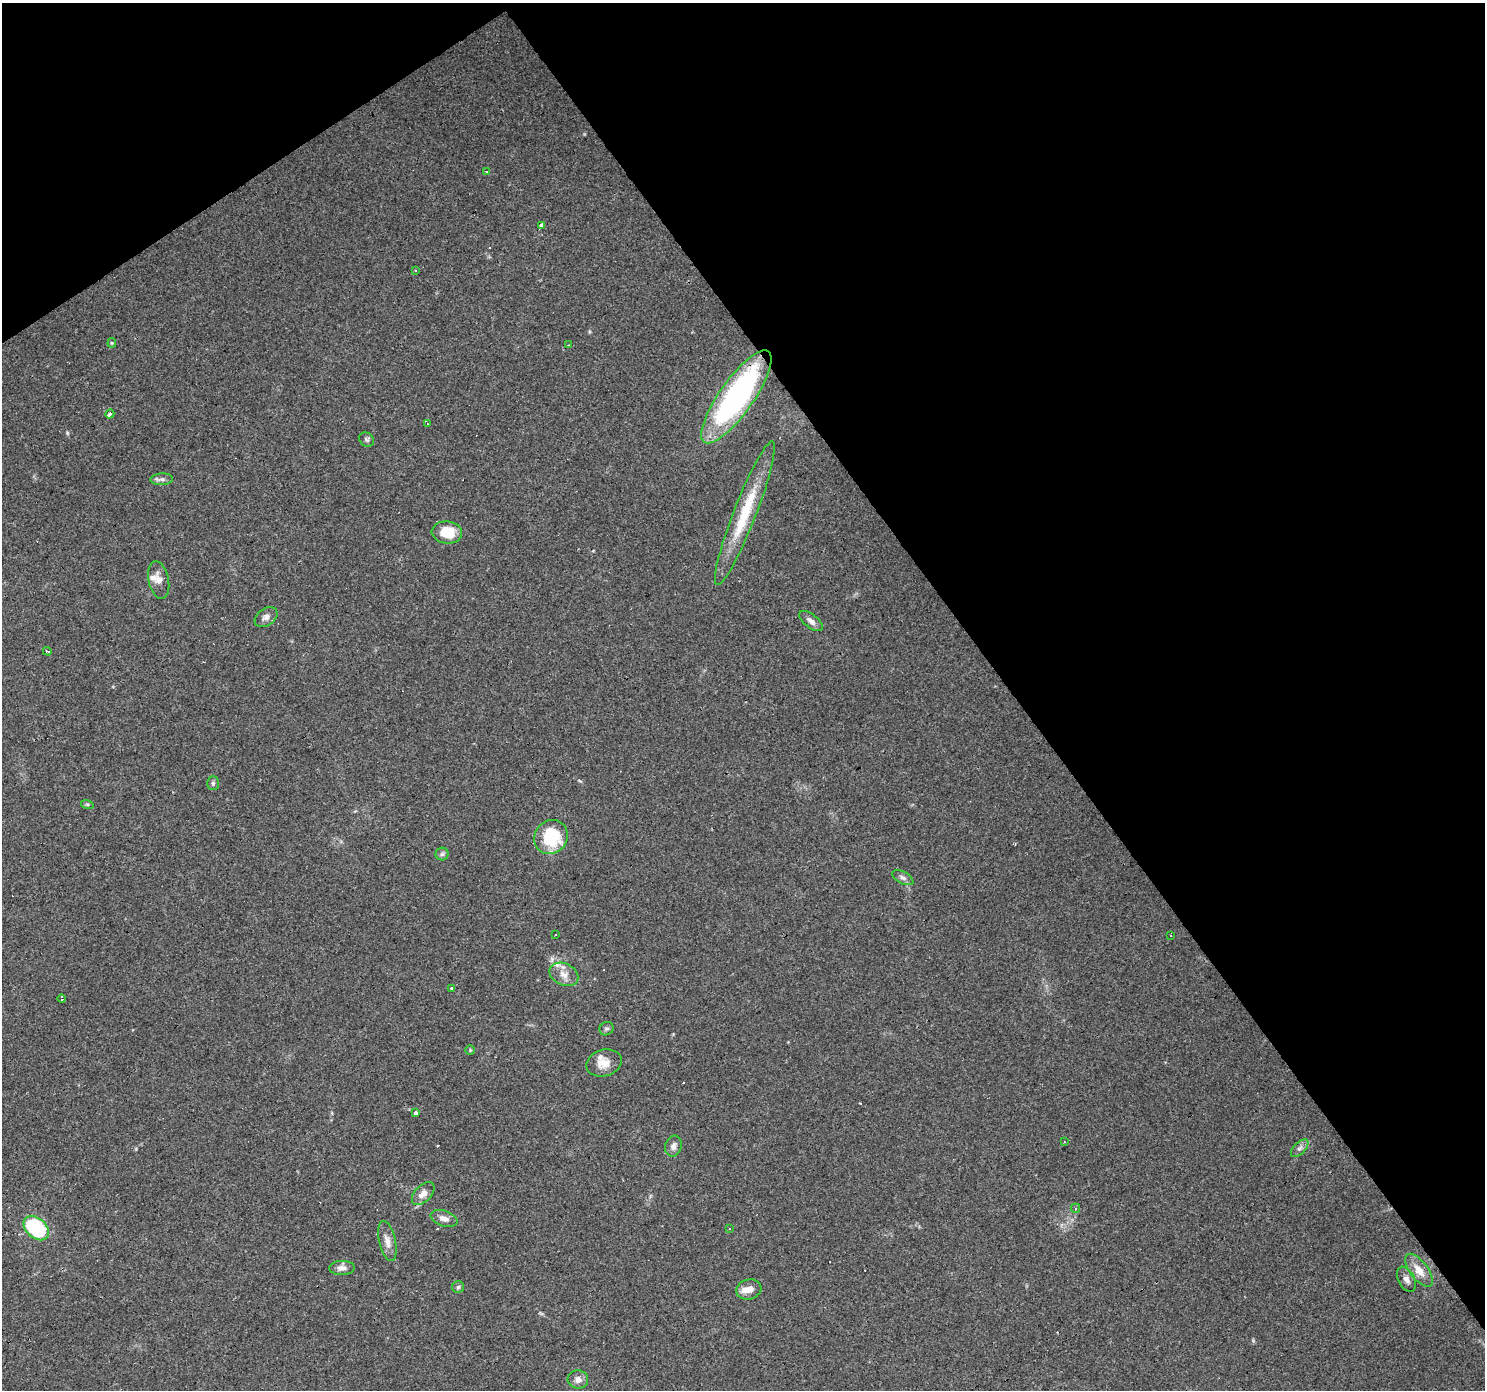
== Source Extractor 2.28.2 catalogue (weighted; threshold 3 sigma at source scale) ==
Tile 3 of 4 x 4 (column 3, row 1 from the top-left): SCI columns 2967-4449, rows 4350-5737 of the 5932 x 5858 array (HDU 1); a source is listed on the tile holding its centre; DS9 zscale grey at full resolution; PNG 1487 x 1392 px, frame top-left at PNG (2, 3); each listed source drawn as its Kron ellipse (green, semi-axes under 4 px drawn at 4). Shown black and unused: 36% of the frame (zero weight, under 3 of 4 exposures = <1% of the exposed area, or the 3 px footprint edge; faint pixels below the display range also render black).
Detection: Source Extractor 2.28.2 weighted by HDU 2 'WHT'; one run over the whole footprint, this tile lists its part. Background 0.0288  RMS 0.0033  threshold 0.0149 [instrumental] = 3 sigma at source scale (4.5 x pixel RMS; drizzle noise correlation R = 1.50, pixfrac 1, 0.0396/0.0396 arcsec/px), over >= 5 px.
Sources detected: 57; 8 cosmic-ray / hot-pixel residue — neither listed nor drawn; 4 inside a brighter listed object's ellipse — not listed separately; the other 45 listed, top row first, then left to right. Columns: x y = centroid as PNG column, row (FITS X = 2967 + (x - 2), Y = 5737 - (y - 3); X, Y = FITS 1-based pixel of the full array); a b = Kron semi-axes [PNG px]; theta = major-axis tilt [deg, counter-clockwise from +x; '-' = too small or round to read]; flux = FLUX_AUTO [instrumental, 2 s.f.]
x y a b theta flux
486 171 3 2 - 0.42
542 225 3 3 - 16
416 270 3 3 - 0.46
112 343 4 4 - 0.37
569 345 3 2 - 0.52
736 397 56 17 55 76
110 414 5 3 - 2.7
427 424 3 2 - 0.61
367 440 8 6 -36 0.73
162 479 11 6 2 1.2
745 513 77 11 69 18
447 532 15 11 -6 8.1
159 580 19 10 -78 2.7
266 617 12 8 35 1.8
811 621 14 6 -38 1.7
47 651 4 3 - 0.55
213 783 7 5 -89 0.68
87 804 6 4 -18 0.49
551 837 17 16 - 18
442 854 6 6 - 0.78
903 878 11 6 -29 1.3
556 935 3 3 - 0.61
1170 936 3 3 - 0.82
564 974 15 10 -25 3.1
451 989 3 2 - 0.58
62 998 4 3 - 1
606 1029 7 6 - 0.82
470 1050 5 4 - 0.41
604 1063 18 13 15 4
416 1113 4 3 - 2.8
1065 1142 3 3 - 0.72
673 1146 10 8 73 1.6
1300 1148 11 5 45 1.2
423 1194 14 8 46 2.6
1075 1208 4 4 - 0.52
444 1218 14 7 -18 2
36 1228 14 10 -42 29
729 1229 3 3 - 6
387 1241 20 8 -77 2.7
342 1268 13 7 2 1.8
1419 1270 19 9 -53 4.3
1406 1279 13 8 -64 2
458 1287 6 6 - 0.63
749 1289 13 10 15 3
578 1379 10 9 - 2
Overlapping masked pixels (flux is a lower limit): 2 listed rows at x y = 736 397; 745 513